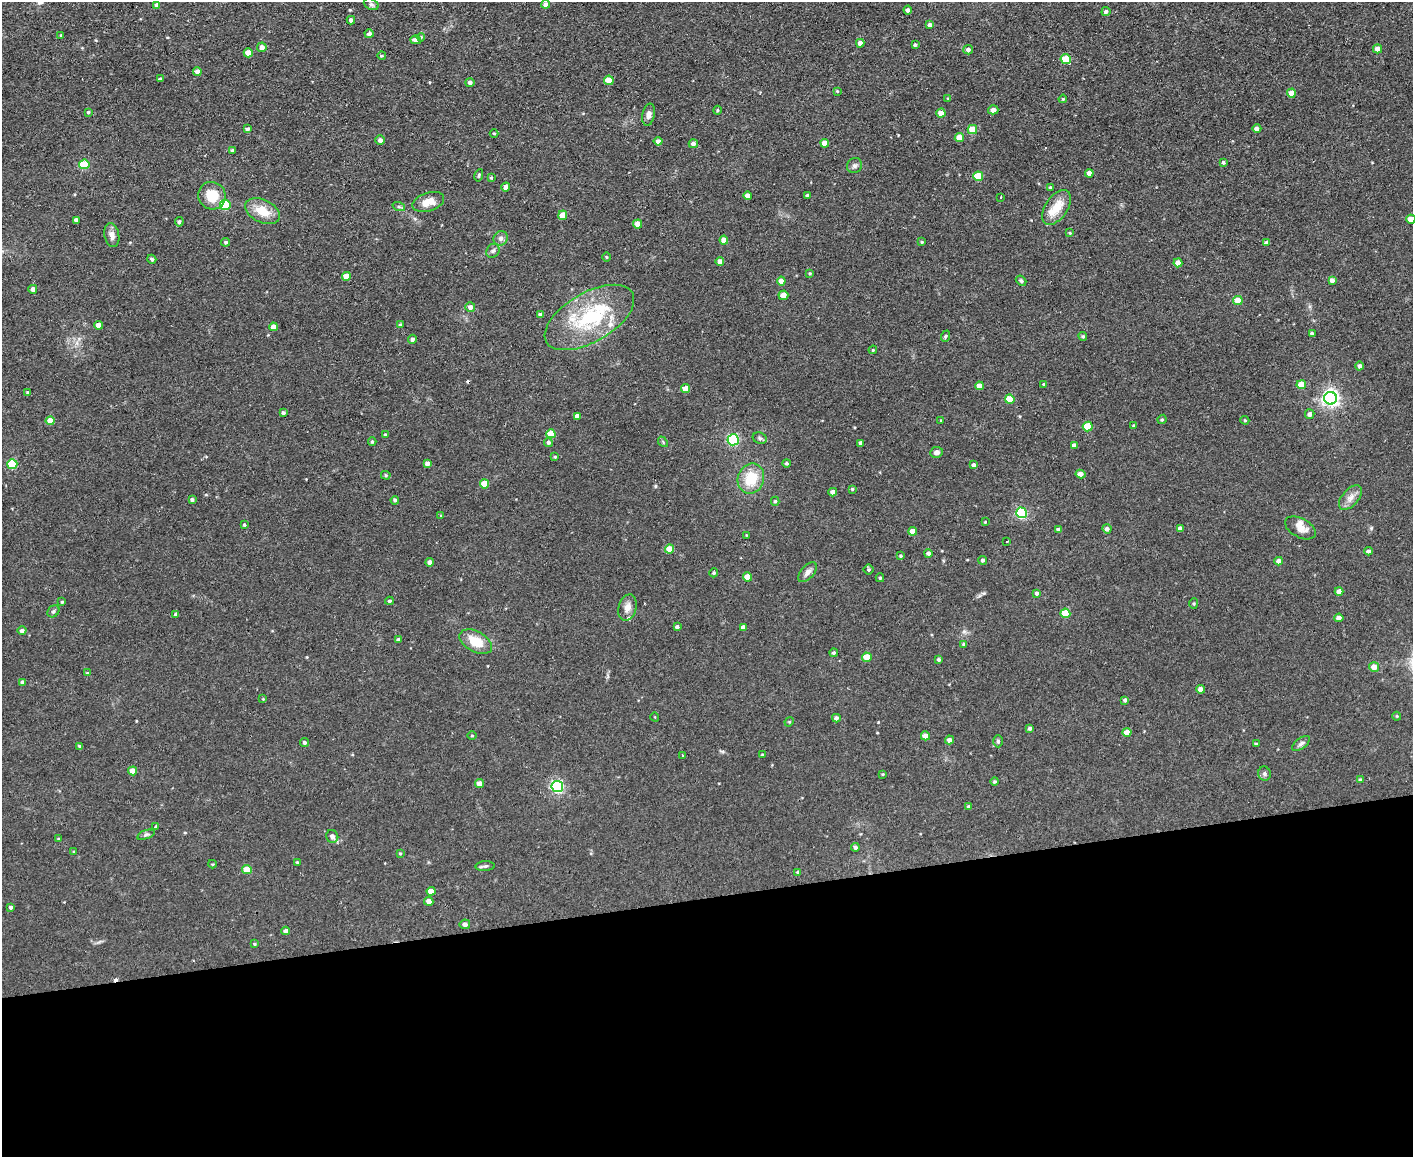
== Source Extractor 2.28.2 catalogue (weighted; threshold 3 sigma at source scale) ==
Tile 11 of 3 x 4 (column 2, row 4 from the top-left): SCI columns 1540-2950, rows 1-1155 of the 4597 x 4621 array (HDU 1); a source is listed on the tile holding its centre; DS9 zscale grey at full resolution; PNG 1415 x 1159 px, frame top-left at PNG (2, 2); each listed source drawn as its Kron ellipse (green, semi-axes under 4 px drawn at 4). Shown black and unused: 22% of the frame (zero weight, under 2 of 3 exposures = <1% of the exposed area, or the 3 px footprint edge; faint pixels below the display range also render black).
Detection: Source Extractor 2.28.2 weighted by HDU 2 'WHT'; one run over the whole footprint, this tile lists its part. Background 0.0586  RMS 0.0087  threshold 0.0389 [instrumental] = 3 sigma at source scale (4.5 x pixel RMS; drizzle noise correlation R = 1.50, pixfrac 1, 0.05/0.05 arcsec/px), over >= 5 px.
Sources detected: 236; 1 inside a brighter object's white glare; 2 cosmic-ray / hot-pixel residue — neither listed nor drawn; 5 inside a brighter listed object's ellipse — not listed separately; the other 228 listed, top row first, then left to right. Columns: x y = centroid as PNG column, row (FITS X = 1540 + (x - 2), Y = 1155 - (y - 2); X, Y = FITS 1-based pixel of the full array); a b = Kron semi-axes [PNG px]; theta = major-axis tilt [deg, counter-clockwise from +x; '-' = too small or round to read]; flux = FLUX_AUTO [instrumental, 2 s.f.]
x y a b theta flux
371 4 8 5 -28 1.9
546 4 4 4 - 4
157 5 4 4 - 3.4
908 10 4 4 - 2.6
1106 12 4 4 - 1.9
351 20 4 4 - 2.5
930 25 4 3 - 2.8
369 34 4 4 - 2.3
61 35 4 3 - 0.88
421 37 4 4 - 1.3
416 40 5 4 - 3.4
860 43 4 4 - 4.7
915 45 3 3 - 1.3
262 47 5 5 - 4.4
1377 49 4 4 - 5.6
968 50 5 4 - 2.7
248 53 4 4 - 12
382 56 4 3 - 0.87
1066 59 5 5 - 20
197 72 4 4 - 4.3
160 79 4 3 - 1.6
609 80 5 4 - 14
470 82 5 4 - 2.8
837 91 4 3 - 0.81
1291 93 4 4 - 8.6
948 99 4 3 - 0.85
1063 99 4 3 - 0.82
718 110 4 3 - 0.94
993 110 5 4 - 5.1
88 112 4 3 - 1
941 113 4 4 - 8.8
649 115 11 6 79 3.6
247 129 3 3 - 1.9
1257 129 4 4 - 3.1
972 130 4 4 - 16
494 133 4 3 - 0.7
959 138 4 4 - 11
380 140 5 5 - 2.9
658 141 4 4 - 2.9
825 143 4 4 - 7.4
693 144 4 4 - 3
232 150 4 3 - 1.2
1223 162 3 3 - 1.5
84 164 5 5 - 36
855 166 8 7 - 2.4
1089 173 4 4 - 5.5
479 175 6 3 77 1
978 176 5 5 - 23
491 178 4 3 - 0.99
506 187 4 4 - 3.5
1050 188 4 3 - 1.6
807 195 3 3 - 1
212 196 14 13 - 20
747 196 4 4 - 6.5
1000 197 2 2 - 0.76
428 202 16 9 18 9.8
225 205 5 5 - 46
399 207 6 4 -19 1.4
1056 207 20 11 55 15
262 211 18 11 -26 16
563 215 5 4 - 9.8
1411 219 4 4 - 10
76 220 4 4 - 2.7
179 222 4 4 - 1.7
638 224 4 4 - 9.3
1070 233 4 3 - 0.77
112 235 12 7 -78 4.9
501 238 8 7 - 3.2
724 240 4 4 - 7.3
226 242 4 4 - 1.4
922 242 4 3 - 0.91
1267 243 4 4 - 3.2
493 251 7 6 - 2.1
606 257 5 3 - 0.73
152 259 5 4 - 1.7
720 262 4 4 - 5.3
1178 263 4 4 - 8.4
810 273 4 3 - 0.82
346 276 4 4 - 12
1332 280 4 4 - 3.4
781 281 4 4 - 8
1021 281 6 4 -39 1.7
33 289 4 4 - 3.4
783 295 5 5 - 6.8
1238 300 4 4 - 11
470 307 5 5 - 3.4
540 315 4 3 - 3
589 317 50 24 30 66
400 324 4 3 - 0.94
98 325 4 4 - 5.5
273 327 4 4 - 6.4
1312 334 4 3 - 2.1
946 336 6 3 70 1
1083 336 4 4 - 1.1
412 339 4 4 - 2.2
873 350 4 3 - 0.84
1360 366 4 4 - 2.6
1044 384 4 3 - 1.3
1301 385 4 4 - 15
979 386 4 4 - 7.5
685 388 4 4 - 9.7
27 392 3 3 - 0.83
1331 398 6 6 - 320
1010 399 5 4 - 20
283 413 4 4 - 1.6
1310 414 5 4 - 3.1
577 416 4 4 - 4.7
1162 419 5 3 - 1.1
941 420 2 2 - 0.6
1245 420 4 4 - 1
50 421 4 4 - 10
1088 426 5 5 - 25
1134 426 4 3 - 1.4
385 434 4 3 - 0.89
551 434 4 4 - 16
760 438 7 5 -22 1.7
733 440 5 5 - 110
372 442 4 3 - 1.1
548 442 4 4 - 1.8
663 442 6 4 -49 1
861 443 4 4 - 3.1
1074 445 4 4 - 3.7
937 452 6 5 - 2.9
555 457 4 3 - 0.93
428 463 4 4 - 4
786 463 4 4 - 1.5
12 464 5 5 - 34
974 465 4 4 - 2.1
1080 474 5 4 - 5.6
386 475 5 4 - 1.1
751 479 15 13 69 24
485 484 4 4 - 16
852 489 4 3 - 1.1
833 492 4 4 - 4.2
1350 498 15 8 49 5.9
192 500 4 4 - 1.7
395 500 4 4 - 1.5
775 501 4 4 - 1.1
1021 513 5 5 - 93
441 516 4 4 - 0.81
985 522 3 3 - 0.63
244 525 4 3 - 0.99
1180 528 4 4 - 3.1
1300 528 17 9 -28 7.8
1107 529 4 4 - 2.9
1059 530 4 4 - 3.4
913 531 4 4 - 7.5
746 535 3 2 - 0.58
1007 541 3 2 - 0.57
670 549 4 4 - 17
1368 551 4 4 - 2.1
928 553 4 4 - 2
901 556 4 3 - 1.1
983 560 4 4 - 1.6
1279 561 4 4 - 4.3
430 562 4 4 - 4.8
869 570 5 5 - 1.2
808 572 12 6 50 3.5
714 573 4 4 - 1.2
748 577 4 4 - 12
880 578 4 4 - 1
1339 591 4 4 - 5.4
1037 593 4 4 - 1.9
389 601 4 3 - 1.2
62 602 3 3 - 0.88
1194 604 5 4 - 1.2
627 607 13 9 74 6
53 611 6 5 - 1.5
1065 613 5 5 - 26
176 614 4 3 - 1.7
1339 618 4 4 - 5.2
677 627 4 3 - 2
743 627 4 4 - 4.1
22 631 4 4 - 2.4
398 640 4 4 - 2.5
476 642 17 10 -28 18
964 644 4 4 - 1.5
834 653 4 4 - 1.5
867 657 5 4 - 16
939 659 3 3 - 1.4
1374 667 5 5 - 7.1
87 673 4 3 - 0.8
22 682 4 4 - 2.8
1200 689 4 4 - 5.3
263 699 4 3 - 0.72
1125 700 4 4 - 1.9
1397 716 4 4 - 0.74
655 717 4 3 - 0.59
836 718 4 4 - 2.6
789 722 5 4 - 0.81
1030 728 4 4 - 1.9
1127 733 4 4 - 11
472 736 4 3 - 0.73
925 736 4 4 - 8.7
949 740 4 4 - 3.8
998 741 6 5 - 1.3
305 743 4 4 - 1.8
1256 744 3 3 - 1.2
1301 744 10 5 37 2.4
80 746 3 3 - 1.4
682 755 3 2 - 0.6
763 755 4 3 - 1.2
133 771 4 4 - 9
883 774 4 3 - 0.8
1264 774 7 6 - 2
1360 780 4 4 - 1.9
995 781 4 4 - 1.1
480 784 4 4 - 7.1
557 786 6 5 - 130
969 807 4 4 - 1.9
156 827 3 3 - 2.5
146 835 9 4 19 1.6
332 836 6 6 - 3.8
58 839 4 3 - 0.7
855 847 4 4 - 2.1
74 852 3 3 - 0.66
400 853 3 3 - 0.85
297 862 4 3 - 0.8
213 864 4 4 - 0.93
485 866 10 5 3 1.9
247 870 5 4 - 19
798 872 4 3 - 0.9
431 891 4 4 - 7.6
429 901 4 4 - 5.2
11 907 4 4 - 1.7
465 924 5 5 - 3.3
286 931 4 4 - 3.8
255 944 4 4 - 0.93
Isophote crosses this tile's border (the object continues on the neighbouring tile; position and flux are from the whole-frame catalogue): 1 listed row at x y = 1411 219